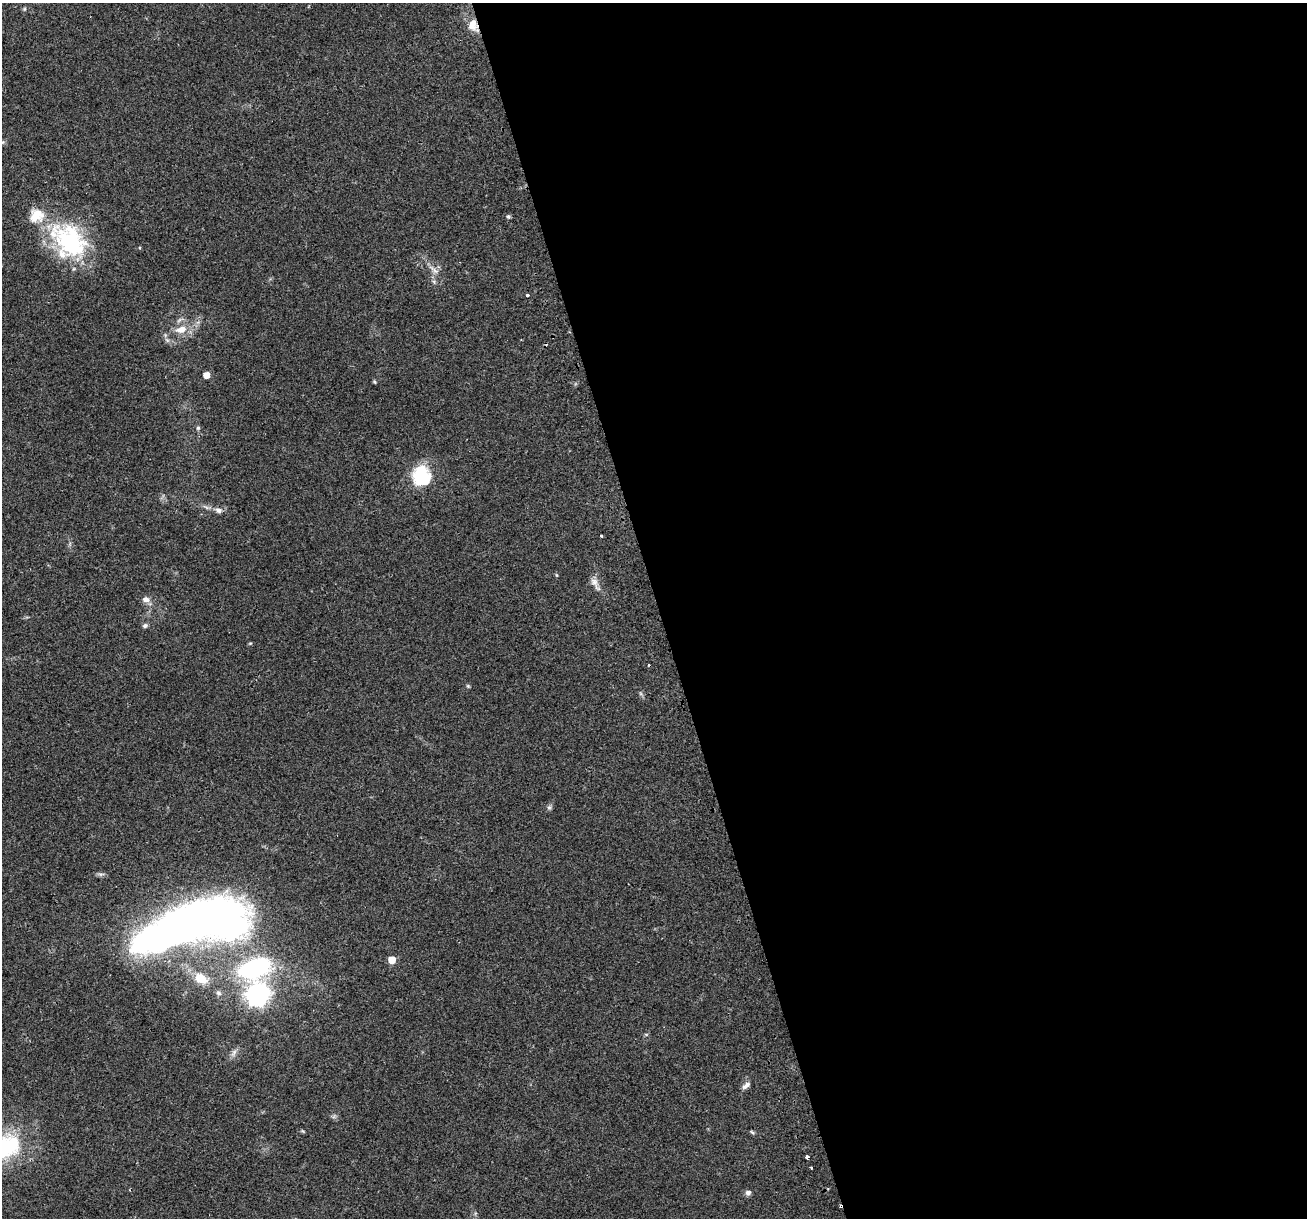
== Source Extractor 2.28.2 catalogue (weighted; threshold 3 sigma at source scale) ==
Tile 8 of 4 x 4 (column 4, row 2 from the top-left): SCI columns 3945-5249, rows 2496-3711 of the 5282 x 5037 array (HDU 1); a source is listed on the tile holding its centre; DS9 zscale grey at full resolution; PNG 1309 x 1220 px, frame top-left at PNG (2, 3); no overlay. Shown black and unused: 50% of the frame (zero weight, under 2 of 3 exposures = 2% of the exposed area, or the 3 px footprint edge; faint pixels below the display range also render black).
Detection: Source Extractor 2.28.2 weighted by HDU 2 'WHT'; one run over the whole footprint, this tile lists its part. Background 0.0666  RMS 0.008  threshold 0.0362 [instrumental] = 3 sigma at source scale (4.5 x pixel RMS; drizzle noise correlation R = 1.50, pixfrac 1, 0.0396/0.0396 arcsec/px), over >= 5 px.
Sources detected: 44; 2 inside a brighter object's white glare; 2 cosmic-ray / hot-pixel residue — not listed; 1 inside a brighter listed object's ellipse — not listed separately; the other 39 listed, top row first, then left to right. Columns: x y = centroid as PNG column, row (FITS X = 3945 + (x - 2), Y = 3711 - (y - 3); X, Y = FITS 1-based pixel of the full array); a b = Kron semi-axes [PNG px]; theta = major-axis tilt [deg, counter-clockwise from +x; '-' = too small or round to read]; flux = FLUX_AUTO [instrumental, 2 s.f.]
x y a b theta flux
24 9 5 5 - 1.1
473 25 17 13 -77 11
2 142 9 5 -10 2
508 216 5 5 - 1.4
69 241 53 38 -48 92
434 270 18 6 -40 5.5
528 295 3 3 - 2.5
181 329 15 9 18 10
167 340 8 5 -44 2
206 375 5 5 - 8.3
374 382 5 4 - 0.88
198 428 6 5 - 1.4
419 475 23 16 51 34
218 510 11 8 -19 4
601 536 3 3 - 1.7
556 575 6 3 -70 0.81
595 583 22 8 -61 5.8
146 599 9 8 - 4.7
145 626 7 6 - 1.9
250 643 6 3 19 0.79
468 686 5 4 - 0.97
549 807 7 6 - 1.7
101 874 10 4 4 1.9
191 922 107 38 11 690
392 960 5 5 - 15
255 968 29 19 18 120
200 978 13 9 -23 16
218 993 8 6 -33 2.1
257 994 8 8 - 530
646 1034 6 4 0 0.97
234 1053 13 6 71 3.2
746 1085 12 6 40 3.7
303 1131 6 4 -35 0.91
752 1132 7 4 -36 1.1
4 1148 44 28 25 81
807 1157 3 3 - 5.3
811 1168 3 2 - 0.79
748 1193 7 6 - 2.8
841 1206 6 3 -77 2.6
Overlapping masked pixels (flux is a lower limit): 2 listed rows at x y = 473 25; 841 1206
Isophote crosses this tile's border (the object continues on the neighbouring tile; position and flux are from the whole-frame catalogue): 2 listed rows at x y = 2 142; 4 1148